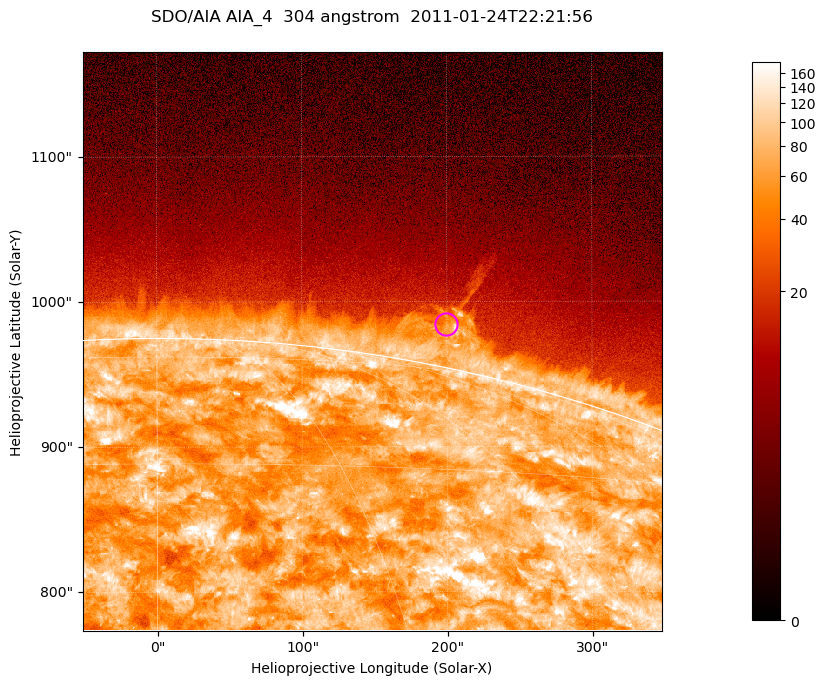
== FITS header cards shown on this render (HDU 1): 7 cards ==
TELESCOP= 'SDO/AIA '           / For AIA: SDO/AIA
INSTRUME= 'AIA_4   '           / For AIA: AIA_ATA1, AIA_ATA2, AIA_ATA3 or AIA_AT
WAVELNTH=                  304 / [angstrom] Wavelength
WAVEUNIT= 'angstrom'           / Wavelength unit: angstrom
DATE-OBS= '2011-01-24T22:21:56.135' / [ISO] Date when observation started; ISO 8
CTYPE1  = 'HPLN-TAN'           / CTYPE1; Typically HPLN
CTYPE2  = 'HPLT-TAN'           / CTYPE2; Typically HPLT

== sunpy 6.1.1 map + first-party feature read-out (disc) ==
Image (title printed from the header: SDO/AIA AIA_4  304 angstrom  2011-01-24T22:21:56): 665 x 665 px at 0.6 arcsec/px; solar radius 975 arcsec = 1625 px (partial field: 2.4% of the solar disc is inside the frame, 46% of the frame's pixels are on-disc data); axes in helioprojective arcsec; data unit not stated in the header (colour bar unlabelled)
Orientation: roll -0.132 deg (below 1 deg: not rotated)
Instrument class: DISC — disc imager (sunpy class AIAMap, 304 A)
Bright regions (active regions / flare kernels): reference = the on-disc median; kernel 5 px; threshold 5 sigma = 128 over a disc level ~71.9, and >= 1.15x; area >= 442 px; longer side >= 8 px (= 4.8 arcsec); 0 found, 0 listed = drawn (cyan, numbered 1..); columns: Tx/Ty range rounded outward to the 2 arcsec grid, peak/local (2 s.f.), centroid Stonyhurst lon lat
Off-limb structures (1.02-1.3 R_sun): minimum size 221 px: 1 found; the strongest spans PA ~345..350 deg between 1.02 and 1.09 R_sun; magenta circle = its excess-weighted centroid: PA ~350 deg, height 1.03 R_sun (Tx ~200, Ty ~984 arcsec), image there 3.1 x the reference